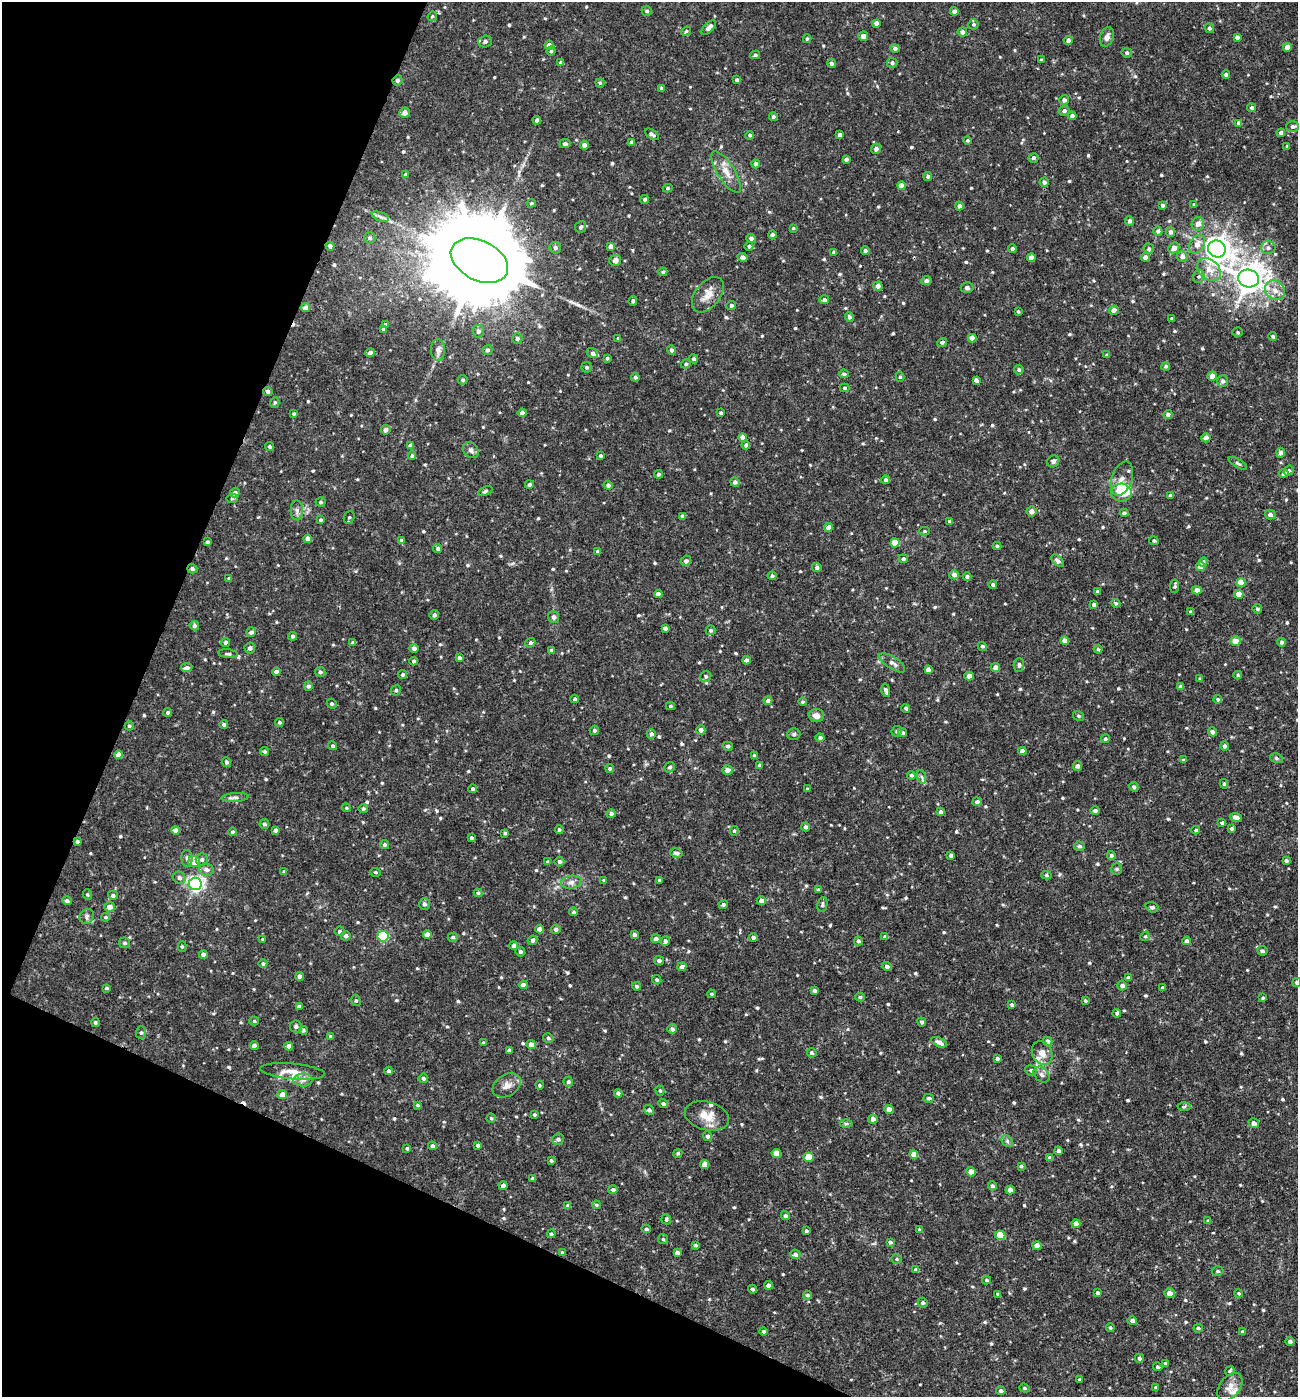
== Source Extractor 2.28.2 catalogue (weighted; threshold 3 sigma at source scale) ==
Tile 9 of 4 x 4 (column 1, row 3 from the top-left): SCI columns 139-1434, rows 1396-2790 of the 5592 x 5579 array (HDU 1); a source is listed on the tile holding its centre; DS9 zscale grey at full resolution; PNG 1300 x 1399 px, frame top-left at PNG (2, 2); each listed source drawn as its Kron ellipse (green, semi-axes under 4 px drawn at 4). Shown black and unused: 21% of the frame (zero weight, under 3 of 4 exposures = <1% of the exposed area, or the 3 px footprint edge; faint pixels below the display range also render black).
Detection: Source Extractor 2.28.2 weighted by HDU 2 'WHT'; one run over the whole footprint, this tile lists its part. Background 0.019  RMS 0.0026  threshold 0.0117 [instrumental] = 3 sigma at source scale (4.5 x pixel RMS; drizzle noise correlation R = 1.50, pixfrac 1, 0.05/0.05 arcsec/px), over >= 5 px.
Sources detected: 697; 1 inside a brighter object's white glare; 2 cosmic-ray / hot-pixel residue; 1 long thin detection or spike segment (spike, bleed or trail) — neither listed nor drawn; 12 inside a brighter listed object's ellipse — not listed separately; of the other 681, all 500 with FLUX_AUTO >= 0.359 (the completeness limit of this list) listed and drawn (181 fainter detections not listed), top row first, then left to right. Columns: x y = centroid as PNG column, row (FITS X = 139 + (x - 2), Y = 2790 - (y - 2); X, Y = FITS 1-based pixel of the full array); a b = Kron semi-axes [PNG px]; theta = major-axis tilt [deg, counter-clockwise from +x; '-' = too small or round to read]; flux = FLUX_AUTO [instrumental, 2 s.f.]
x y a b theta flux
647 11 5 4 - 0.53
954 11 4 4 - 1.1
432 16 5 4 - 0.4
876 23 4 4 - 0.97
973 24 5 5 - 0.46
709 27 9 4 44 1.2
1209 28 5 4 - 0.52
686 31 5 4 - 0.46
962 32 4 4 - 1
863 36 5 5 - 1.3
1107 37 10 6 71 1.2
1237 37 4 4 - 1
807 39 4 3 - 0.37
1068 40 4 4 - 0.8
485 42 7 6 - 0.81
549 45 4 4 - 1.2
1287 47 4 4 - 2.2
895 48 5 4 - 0.65
551 51 4 4 - 0.48
1127 53 5 4 - 0.58
755 55 5 4 - 0.48
1041 60 3 3 - 0.44
561 63 4 4 - 0.79
831 63 4 4 - 0.6
892 63 5 5 - 0.62
1226 74 4 4 - 0.59
397 80 5 5 - 0.68
737 80 4 4 - 0.68
600 83 4 4 - 0.39
661 88 3 3 - 0.54
1064 100 5 5 - 0.88
1252 108 4 4 - 0.52
1064 111 5 5 - 0.61
404 113 5 5 - 1.3
1072 116 4 4 - 0.73
773 117 4 4 - 0.51
537 120 4 4 - 0.71
1239 123 4 4 - 1.4
1293 126 6 5 - 0.67
1281 133 4 4 - 0.98
652 134 8 4 -35 0.74
750 135 4 4 - 0.51
840 135 4 4 - 0.83
967 140 4 4 - 0.4
631 142 3 3 - 0.38
565 144 5 4 - 0.6
584 145 4 4 - 1.1
1287 146 4 3 - 0.51
876 149 5 5 - 0.86
1033 158 5 5 - 0.61
846 159 4 3 - 0.58
756 164 4 4 - 0.87
726 172 24 8 -58 3
406 175 4 3 - 0.59
928 176 4 4 - 0.55
1044 182 4 4 - 0.77
901 186 4 4 - 2.2
668 188 5 4 - 0.4
645 199 4 4 - 0.49
531 203 4 3 - 0.37
1162 205 4 3 - 0.57
1194 205 4 4 - 0.4
959 206 4 4 - 0.87
380 217 9 4 -19 0.7
1130 221 4 4 - 0.76
1198 224 7 6 - 1.4
581 227 6 5 - 0.56
793 228 3 3 - 0.37
1158 231 4 4 - 0.82
1170 232 5 4 - 0.82
772 235 4 4 - 0.52
370 238 6 5 - 0.62
751 238 4 4 - 0.73
1197 244 10 7 56 1.9
330 246 4 4 - 0.63
611 246 4 4 - 0.96
749 246 4 4 - 0.5
555 248 6 5 - 0.74
1174 248 6 5 - 1.7
1268 248 7 6 - 0.98
1012 249 4 4 - 0.61
1149 249 5 5 - 0.5
1217 249 9 8 - 240
865 251 4 4 - 0.63
834 252 4 3 - 0.64
1182 256 5 5 - 1.2
742 257 5 4 - 1.1
1145 257 4 4 - 1.3
1031 258 4 4 - 1.7
615 260 6 5 - 1.1
479 261 30 19 -26 7700
1209 269 13 9 -43 2.9
663 272 4 4 - 0.49
1199 277 6 6 - 0.55
1248 278 10 9 - 350
926 281 5 4 - 0.82
878 286 5 4 - 1.1
967 288 6 5 - 0.6
1275 290 10 9 - 2.2
708 295 20 12 52 2.9
824 300 5 4 - 0.71
633 301 5 4 - 0.56
731 306 5 4 - 0.57
305 308 4 4 - 1.4
1114 310 5 4 - 1.1
1018 311 3 3 - 0.38
849 317 5 4 - 0.62
1172 318 3 3 - 0.38
385 325 4 3 - 0.49
383 329 4 3 - 0.44
478 331 6 5 - 0.73
1238 332 5 4 - 0.38
1273 336 4 4 - 0.46
517 338 5 5 - 0.61
618 338 4 3 - 0.37
972 338 4 4 - 2.1
942 342 5 4 - 0.6
438 350 11 7 -88 1
488 350 5 5 - 0.54
671 350 5 4 - 0.59
370 353 5 4 - 0.83
593 353 6 4 -34 0.67
1107 355 4 3 - 0.39
607 358 3 3 - 0.47
694 359 4 4 - 0.5
686 364 5 4 - 0.5
1166 366 4 4 - 0.49
587 367 5 5 - 0.51
1019 370 5 4 - 0.57
844 374 5 4 - 0.6
1212 376 4 4 - 1.8
635 377 4 4 - 0.46
900 377 5 4 - 0.36
463 380 5 5 - 0.51
976 380 4 4 - 0.94
1223 381 6 5 - 0.65
845 388 5 4 - 0.41
268 391 5 4 - 0.8
275 403 5 4 - 0.47
522 413 4 4 - 0.98
721 413 4 3 - 0.39
294 414 4 3 - 0.39
1168 414 4 4 - 0.95
386 430 5 4 - 0.99
742 437 4 4 - 0.99
1206 438 4 4 - 1.3
746 445 4 4 - 0.62
269 446 4 4 - 0.39
411 446 4 4 - 1.3
471 450 9 7 -48 0.87
1281 453 5 4 - 0.71
412 456 4 4 - 0.45
600 456 3 3 - 0.37
1053 461 6 5 - 0.68
1238 463 10 4 -32 0.56
1289 471 5 4 - 0.57
1284 473 4 4 - 1.3
659 474 4 4 - 0.62
1122 478 17 10 71 1.9
886 480 4 4 - 0.56
735 482 5 4 - 0.71
529 485 4 4 - 0.74
608 485 4 4 - 0.69
485 491 7 4 26 0.44
1121 492 10 9 - 5
235 493 5 4 - 0.83
1170 495 3 3 - 0.46
232 498 5 5 - 0.37
321 502 5 4 - 0.47
297 510 10 6 -88 0.93
1031 511 5 5 - 1.2
1124 513 4 3 - 0.54
1270 514 5 4 - 0.84
682 516 4 3 - 0.64
349 517 6 5 - 0.49
321 520 4 4 - 0.47
949 521 4 3 - 0.38
828 527 4 4 - 1.5
925 531 5 4 - 0.37
308 539 4 4 - 1.6
401 540 4 4 - 0.38
1154 541 5 4 - 0.48
207 542 3 3 - 0.45
895 543 4 4 - 4.3
997 546 4 4 - 0.46
438 549 4 4 - 0.67
598 552 4 3 - 0.64
903 559 4 4 - 0.62
686 561 5 5 - 0.85
1058 561 7 4 -43 0.8
1203 562 4 4 - 0.59
817 567 5 4 - 0.62
1201 567 5 4 - 3
192 569 5 4 - 0.61
954 575 5 4 - 1.3
772 576 4 4 - 0.56
967 577 4 4 - 0.57
229 578 3 3 - 0.4
1241 583 4 4 - 3.2
993 584 4 4 - 0.48
1175 586 7 4 80 0.44
1197 590 5 4 - 1.5
1097 592 3 3 - 0.5
658 594 4 4 - 1.4
1239 594 4 4 - 2.9
1116 603 4 4 - 0.4
1094 605 4 3 - 0.87
1257 609 4 4 - 0.49
1191 612 4 4 - 0.57
434 615 5 4 - 0.62
554 617 6 5 - 0.96
194 626 5 4 - 0.7
665 628 4 3 - 0.68
711 630 5 5 - 0.5
251 632 5 4 - 0.74
292 636 4 4 - 0.5
1065 641 4 4 - 1.4
1236 641 5 5 - 2.4
225 642 5 4 - 0.62
1282 642 4 4 - 0.62
353 643 4 3 - 0.74
530 643 5 4 - 0.54
982 646 5 4 - 0.49
250 648 5 5 - 0.84
414 648 4 4 - 0.75
1098 649 4 4 - 0.37
551 650 4 4 - 0.56
228 654 10 3 -6 0.51
459 658 4 4 - 0.65
746 660 4 4 - 0.81
414 661 4 3 - 0.63
892 663 15 6 -33 1.3
1019 665 7 5 89 0.68
995 667 4 4 - 1.1
186 668 6 4 9 0.82
928 670 4 4 - 1.1
276 672 4 4 - 0.97
320 672 5 5 - 0.64
403 675 5 4 - 0.53
1238 675 4 4 - 0.4
706 676 6 5 - 0.59
969 676 4 4 - 2.3
1200 679 3 3 - 0.44
308 686 5 4 - 0.65
1181 687 4 4 - 1.2
396 690 5 5 - 0.51
886 690 7 4 -78 0.79
575 699 4 4 - 0.51
1218 699 4 4 - 0.53
768 701 4 4 - 0.84
802 702 4 4 - 0.42
332 704 5 4 - 0.52
670 706 4 4 - 0.4
906 708 4 4 - 0.49
168 712 4 4 - 0.49
816 715 8 6 -3 1.5
1079 716 5 4 - 0.42
279 722 4 4 - 0.41
224 724 4 4 - 0.57
129 726 4 4 - 0.41
594 730 5 4 - 0.57
701 730 4 4 - 1.1
897 731 5 5 - 0.47
1213 732 5 4 - 1.1
903 733 4 4 - 0.56
651 734 4 4 - 0.72
794 734 6 6 - 0.58
820 738 4 4 - 0.74
1105 739 4 4 - 0.49
333 746 4 4 - 0.53
728 746 5 4 - 0.65
1224 746 5 4 - 0.56
1022 751 4 4 - 1.5
265 752 4 4 - 0.44
119 755 4 4 - 2.3
754 756 4 4 - 0.7
1276 758 6 5 - 0.5
1183 760 4 3 - 0.41
226 762 5 4 - 0.42
759 765 3 3 - 0.53
1077 766 5 4 - 0.71
670 767 5 4 - 0.53
610 768 4 4 - 0.48
727 770 5 4 - 1.4
911 775 4 4 - 0.53
922 777 7 4 -71 0.51
1224 784 4 4 - 0.43
1134 787 5 4 - 0.56
473 789 4 4 - 0.55
807 789 3 3 - 0.45
235 797 13 4 4 0.84
977 802 5 4 - 0.7
346 808 5 4 - 0.36
363 809 5 4 - 0.54
1095 811 4 4 - 0.62
941 812 4 4 - 0.85
611 814 4 4 - 0.65
1236 817 6 4 -22 1.3
1222 823 3 3 - 0.49
264 824 5 4 - 0.63
806 827 4 4 - 0.69
559 829 4 4 - 0.48
1232 829 4 3 - 0.52
176 830 4 4 - 1.8
276 830 4 4 - 0.75
1196 830 4 3 - 0.44
734 831 5 4 - 0.39
232 832 4 4 - 0.5
505 833 3 3 - 0.41
471 838 3 3 - 0.49
77 841 4 4 - 0.54
385 845 5 4 - 0.54
1079 846 5 4 - 0.55
676 853 6 5 - 0.95
951 855 4 3 - 0.64
1111 855 4 4 - 0.51
187 858 8 5 -87 0.75
202 859 6 6 - 0.77
1286 860 4 3 - 0.59
559 861 5 5 - 0.66
194 862 6 5 - 2.3
548 862 4 3 - 0.5
1117 869 6 5 - 0.41
207 870 7 6 - 1.1
284 872 4 4 - 0.48
375 872 5 4 - 0.37
1046 875 5 4 - 0.42
179 878 6 6 - 0.73
604 880 4 3 - 0.42
659 880 3 3 - 0.49
571 882 10 6 9 1.2
195 884 6 6 - 77
818 890 4 3 - 0.5
478 893 4 4 - 0.49
87 895 5 4 - 0.37
113 895 5 4 - 0.71
67 901 5 4 - 0.66
761 901 4 4 - 1.2
424 904 6 5 - 0.7
723 904 4 4 - 0.55
822 904 7 5 83 0.6
109 907 5 4 - 1.7
1152 907 7 5 -17 0.61
574 912 4 4 - 0.46
87 916 8 6 54 0.76
106 917 4 3 - 0.38
539 929 4 4 - 1.3
556 929 5 4 - 0.55
340 931 5 5 - 0.58
634 934 4 4 - 0.74
427 935 4 4 - 1.7
346 936 5 5 - 0.69
383 936 5 5 - 20
1145 936 5 4 - 0.38
453 937 5 4 - 0.54
753 937 4 4 - 0.7
885 937 4 4 - 0.99
263 939 3 3 - 0.38
656 939 4 4 - 1.2
532 940 5 4 - 0.68
665 941 5 4 - 0.68
858 941 4 4 - 0.54
1187 941 4 4 - 0.81
125 943 5 5 - 0.57
514 945 4 4 - 0.98
182 947 5 4 - 0.41
1262 951 5 5 - 0.54
520 952 5 4 - 0.58
203 954 4 4 - 1
659 960 5 4 - 0.68
263 964 4 4 - 0.46
887 966 5 4 - 0.67
682 967 4 4 - 0.98
299 976 4 4 - 0.77
1128 977 4 3 - 0.46
657 980 5 4 - 0.39
1297 982 4 4 - 0.5
523 985 4 4 - 1.2
637 986 4 4 - 0.48
1122 986 5 4 - 0.96
106 988 3 3 - 0.43
1162 988 4 4 - 0.49
814 991 4 3 - 0.71
711 994 4 3 - 0.39
860 997 5 4 - 0.45
1263 998 4 3 - 0.37
1085 1000 3 3 - 0.4
356 1001 5 4 - 0.45
1012 1005 4 3 - 0.58
299 1006 4 3 - 0.58
1117 1013 4 4 - 0.51
254 1021 5 4 - 0.43
95 1022 4 4 - 0.41
922 1022 4 4 - 0.58
296 1026 6 6 - 0.58
672 1029 5 5 - 0.79
303 1030 4 4 - 0.39
141 1033 6 5 - 0.56
330 1037 4 3 - 0.52
548 1038 5 4 - 0.48
939 1042 8 4 -24 1.3
1048 1042 5 4 - 1.2
483 1043 4 3 - 0.45
531 1045 4 4 - 1.7
254 1046 4 4 - 1.2
289 1046 4 4 - 1
509 1050 4 3 - 0.64
812 1053 5 4 - 0.5
1042 1053 12 9 -61 2.1
997 1059 3 3 - 0.63
1031 1070 6 5 - 0.6
292 1071 32 7 -5 3.2
389 1071 4 4 - 0.65
1042 1075 9 6 -45 0.96
423 1078 5 4 - 0.6
303 1080 9 6 2 1.2
568 1082 5 5 - 0.61
507 1085 15 10 32 2
540 1085 4 3 - 0.36
660 1091 5 4 - 0.43
618 1093 4 4 - 0.65
282 1094 5 4 - 2.2
929 1098 5 4 - 0.49
663 1103 5 4 - 0.55
417 1105 4 3 - 0.36
1184 1107 6 4 4 0.38
889 1109 5 4 - 1.7
649 1110 5 5 - 0.71
534 1115 4 4 - 0.45
707 1116 23 14 -14 4
491 1118 4 4 - 0.38
873 1119 4 4 - 1.2
1254 1123 5 4 - 1.1
846 1124 6 4 0 0.39
708 1136 5 4 - 0.7
558 1139 6 5 - 0.68
1007 1141 6 5 - 0.54
478 1145 4 3 - 0.59
432 1146 4 4 - 0.66
407 1148 4 4 - 0.44
1058 1151 4 4 - 0.78
678 1153 5 4 - 0.48
776 1153 5 4 - 3.4
914 1155 4 4 - 2.4
809 1157 5 4 - 4.7
1050 1158 4 4 - 0.95
551 1160 3 3 - 0.41
704 1164 4 4 - 2
1021 1166 4 3 - 0.42
971 1172 5 4 - 1.5
533 1179 3 3 - 0.49
503 1185 4 4 - 0.89
992 1186 4 4 - 0.68
613 1189 5 4 - 0.62
1010 1190 4 4 - 1.5
568 1205 4 4 - 0.63
596 1205 4 4 - 0.39
785 1216 4 4 - 0.58
666 1219 5 4 - 0.49
1208 1221 4 3 - 0.41
1076 1224 4 4 - 1.9
646 1229 4 4 - 0.46
920 1230 4 3 - 0.62
806 1231 3 3 - 0.46
551 1234 4 4 - 0.46
1000 1235 5 4 - 5.6
663 1239 5 5 - 0.38
890 1242 4 4 - 0.54
696 1245 4 3 - 0.46
1037 1246 4 4 - 1.8
562 1253 4 4 - 0.51
677 1253 4 4 - 1.1
795 1254 5 4 - 0.75
897 1259 5 4 - 0.38
916 1270 4 4 - 1
1218 1271 6 4 -4 0.55
987 1280 4 3 - 0.42
769 1285 4 4 - 1.3
752 1289 4 4 - 0.59
1097 1293 4 3 - 0.71
1169 1293 5 5 - 1.4
1239 1293 4 4 - 0.39
998 1294 4 3 - 0.57
807 1295 5 4 - 0.49
923 1303 5 4 - 0.52
1132 1321 5 4 - 0.78
1110 1327 4 3 - 0.4
1198 1328 4 4 - 0.46
764 1331 4 4 - 0.52
1242 1332 4 4 - 0.69
1290 1341 4 3 - 0.78
1139 1358 5 4 - 0.65
1165 1363 3 3 - 0.37
1158 1367 5 4 - 0.49
1230 1371 5 4 - 0.43
1080 1380 4 3 - 0.43
1156 1387 4 3 - 0.4
1230 1387 16 10 52 2.2
1025 1388 5 4 - 0.4
1001 1391 5 4 - 0.64
Overlapping masked pixels (flux is a lower limit): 5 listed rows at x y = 397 80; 479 261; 268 391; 192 569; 77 841
Isophote crosses this tile's border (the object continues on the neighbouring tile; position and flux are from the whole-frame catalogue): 1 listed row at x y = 1297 982